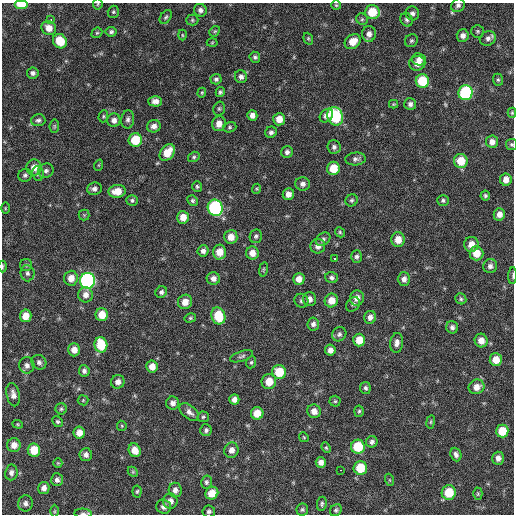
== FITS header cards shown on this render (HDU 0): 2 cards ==
NAXIS1  =                  512 / Axis length
NAXIS2  =                  512 / Axis length

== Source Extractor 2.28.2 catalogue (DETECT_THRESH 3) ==
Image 512 x 512 px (HDU 0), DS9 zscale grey, 1 PNG px = 1 image px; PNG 516 x 516 px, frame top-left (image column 1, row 512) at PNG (2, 3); each listed source drawn as its Kron ellipse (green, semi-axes under 4 px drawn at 4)
Background 141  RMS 12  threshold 37.4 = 3 sigma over >= 5 px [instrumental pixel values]
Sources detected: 201; all 201 listed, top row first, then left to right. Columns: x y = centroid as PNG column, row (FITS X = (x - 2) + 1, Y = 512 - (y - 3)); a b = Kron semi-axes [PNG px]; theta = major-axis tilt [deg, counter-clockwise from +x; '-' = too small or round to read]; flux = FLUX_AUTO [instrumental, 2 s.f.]
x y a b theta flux
21 4 7 4 0 15000
98 4 5 5 - 1100
336 5 5 5 - 1200
458 5 7 6 - 2500
200 10 6 6 - 3200
113 12 6 5 - 1400
372 12 7 7 - 22000
412 13 7 7 - 2800
166 17 8 5 53 1600
362 19 6 5 - 1500
51 20 3 2 - 2800
192 20 6 5 - 1300
406 20 7 5 -60 2000
49 28 7 7 - 8100
215 31 6 4 42 1300
478 31 6 6 - 1400
111 32 5 4 - 1900
97 33 6 4 42 1200
369 34 8 7 - 4500
182 35 5 3 - 870
463 36 6 6 - 3800
488 38 8 7 - 3300
308 39 6 4 -70 1100
60 41 7 6 - 21000
411 41 7 6 - 1600
212 42 5 3 - 780
353 42 8 7 - 11000
255 57 6 5 - 1900
419 59 7 6 - 3800
417 63 8 7 - 5500
33 73 6 5 - 2500
241 77 6 6 - 3000
216 79 5 5 - 2000
498 80 6 5 - 1400
422 81 7 6 - 30000
220 92 5 4 - 1600
202 93 5 4 - 1100
466 93 7 7 - 88000
155 101 7 5 -1 4200
393 104 4 4 - 940
410 104 6 6 - 2800
219 109 7 5 75 1600
512 113 5 4 - 960
252 115 5 5 - 4200
103 116 6 4 71 1200
326 116 8 5 46 4400
335 116 9 7 -67 55000
128 119 9 6 82 2800
279 119 6 6 - 8800
38 120 7 6 - 2100
114 120 7 6 - 3700
219 124 7 7 - 6100
54 126 7 4 83 1200
154 126 7 6 - 4000
230 127 7 5 16 1500
271 132 6 5 - 2500
135 140 7 6 - 23000
492 142 6 6 - 5100
512 144 5 5 - 1500
334 147 7 6 - 2600
287 152 6 5 - 2800
167 153 9 6 52 15000
194 157 6 5 - 1500
355 159 10 6 3 2800
461 161 7 7 - 16000
99 165 6 3 71 810
34 168 8 7 - 7600
333 168 6 6 - 16000
46 171 8 7 - 2700
38 174 7 5 -80 1800
25 175 7 6 - 2000
506 180 6 6 - 6200
302 184 7 6 - 3400
197 186 5 5 - 1500
94 189 7 6 - 2900
257 189 5 4 - 1000
117 191 8 6 7 12000
288 194 6 5 - 5300
485 196 5 5 - 1600
132 200 5 5 - 1700
193 200 5 5 - 1600
352 200 6 5 - 1700
443 200 6 5 - 1600
5 208 6 3 90 870
215 208 8 7 - 110000
499 214 6 6 - 4600
84 215 5 5 - 1200
183 217 6 6 - 9200
340 232 5 4 - 1200
256 236 7 6 - 2100
231 237 7 6 - 7600
323 239 8 6 40 2000
398 239 7 7 - 9100
471 244 7 7 - 7400
318 246 7 7 - 4700
203 251 5 5 - 3300
219 252 7 6 - 10000
252 253 6 6 - 6900
476 253 7 7 - 12000
357 256 6 5 - 2200
335 259 3 3 - 7800
26 265 6 6 - 1500
2 266 6 3 89 1100
490 266 7 7 - 3300
263 269 7 3 81 1000
27 273 8 7 - 2500
513 276 8 3 87 1300
71 278 7 7 - 7600
213 278 6 6 - 4500
331 278 6 5 - 2300
299 279 6 5 - 6300
404 279 7 6 - 4200
88 281 8 7 - 190000
161 292 6 5 - 2300
86 295 7 7 - 5100
357 298 7 7 - 6000
309 299 7 6 - 4400
461 299 6 5 - 1500
331 300 7 6 - 9000
301 301 7 6 - 2100
185 302 7 7 - 7900
353 304 8 6 49 1900
102 315 6 6 - 12000
26 316 6 6 - 10000
218 316 8 7 - 25000
370 317 6 6 - 4100
190 318 6 4 15 1200
313 324 6 6 - 2600
452 327 6 5 - 2800
339 334 7 6 - 2300
359 340 6 6 - 12000
481 341 7 6 - 7500
397 343 10 6 82 4200
101 345 8 6 -78 27000
74 350 6 6 - 6300
330 350 5 5 - 4000
242 356 12 5 18 2300
496 360 6 6 - 11000
39 362 7 7 - 2900
251 362 6 5 - 1400
27 365 8 7 - 3800
152 367 6 5 - 7200
84 371 6 5 - 2800
279 372 7 7 - 23000
118 382 7 6 - 4200
269 382 7 7 - 13000
477 387 8 7 - 6600
365 388 6 5 - 1900
13 395 12 6 -77 4700
234 399 5 5 - 4400
83 400 5 5 - 1000
335 401 5 5 - 1200
173 403 6 6 - 3400
61 409 5 5 - 1400
314 411 7 6 - 5500
359 411 5 5 - 1400
189 412 11 6 -39 4200
257 413 6 6 - 12000
203 417 5 5 - 1400
57 422 6 5 - 1600
431 422 7 3 81 1100
18 424 5 4 - 920
122 426 5 5 - 940
206 430 6 5 - 2100
502 431 6 6 - 15000
79 433 6 5 - 7100
304 437 5 4 - 980
372 442 6 5 - 2500
14 445 7 7 - 6100
358 447 7 7 - 26000
326 448 5 4 - 1200
34 450 6 6 - 16000
135 450 7 6 - 8900
231 450 8 7 - 5400
456 454 7 5 -69 2700
86 455 6 6 - 3200
498 458 6 6 - 4000
321 462 5 5 - 4500
58 463 5 4 - 910
360 468 7 6 - 21000
341 470 3 2 - 2200
11 472 8 6 82 2800
133 472 6 4 -45 1100
57 480 6 6 - 3000
390 480 6 4 -71 990
206 482 6 5 - 1900
44 488 6 5 - 4000
175 490 7 6 - 3800
137 491 6 4 84 1400
449 492 7 7 - 22000
212 493 7 6 - 10000
478 494 6 4 89 1100
170 501 7 7 - 4600
25 503 8 7 - 2900
322 504 7 5 81 1700
164 506 7 7 - 3700
302 509 6 6 - 1600
336 510 6 5 - 1600
54 511 6 4 89 1100
209 511 6 6 - 2000
83 513 8 4 -4 2000
At the frame edge (FLAGS 8, measured only in part): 8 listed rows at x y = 21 4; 98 4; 458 5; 512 113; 512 144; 2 266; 513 276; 83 513